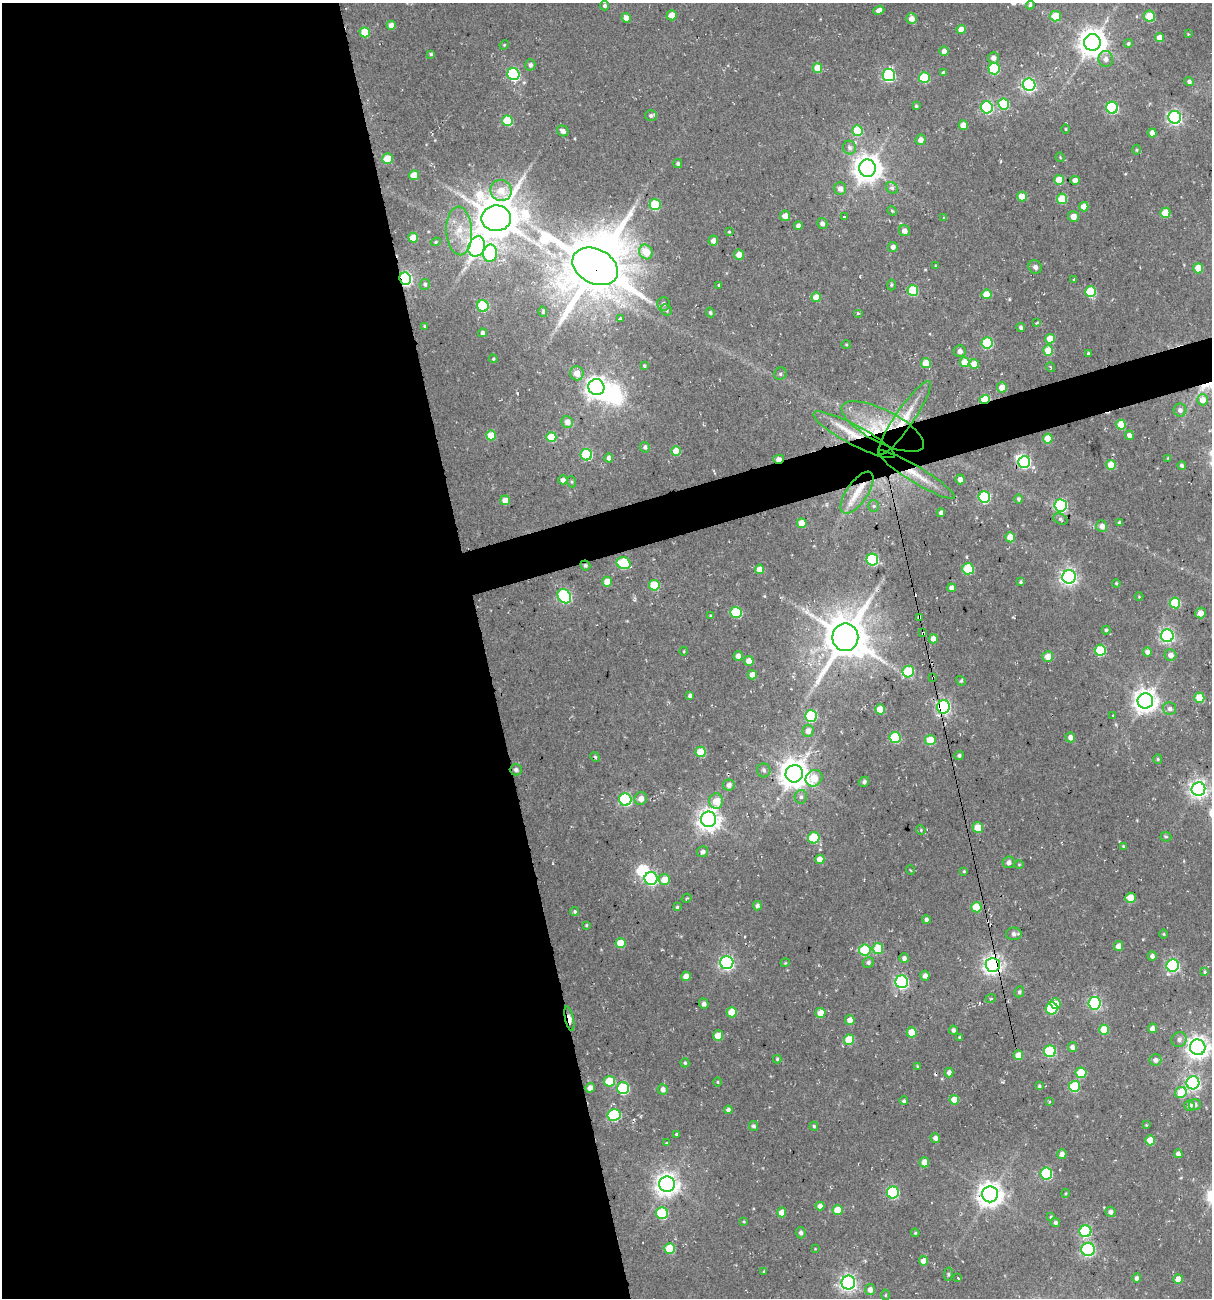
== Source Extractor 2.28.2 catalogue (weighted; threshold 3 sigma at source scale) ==
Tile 9 of 4 x 4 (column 1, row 3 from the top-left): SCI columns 659-1868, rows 1371-2666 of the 5595 x 6465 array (HDU 1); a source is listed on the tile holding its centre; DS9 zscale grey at full resolution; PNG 1214 x 1300 px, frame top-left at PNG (2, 3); each listed source drawn as its Kron ellipse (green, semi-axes under 4 px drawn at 4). Shown black and unused: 42% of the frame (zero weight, under 2 of 3 exposures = <1% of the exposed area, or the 3 px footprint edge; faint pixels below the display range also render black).
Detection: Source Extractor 2.28.2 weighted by HDU 2 'WHT'; one run over the whole footprint, this tile lists its part. Background 0.0392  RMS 0.0067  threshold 0.0302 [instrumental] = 3 sigma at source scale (4.5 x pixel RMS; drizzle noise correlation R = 1.50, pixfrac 1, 0.0396/0.0396 arcsec/px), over >= 5 px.
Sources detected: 350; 1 too faint to see at this stretch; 4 inside a brighter object's white glare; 3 cosmic-ray / hot-pixel residue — neither listed nor drawn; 5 inside a brighter listed object's ellipse — not listed separately; the other 337 listed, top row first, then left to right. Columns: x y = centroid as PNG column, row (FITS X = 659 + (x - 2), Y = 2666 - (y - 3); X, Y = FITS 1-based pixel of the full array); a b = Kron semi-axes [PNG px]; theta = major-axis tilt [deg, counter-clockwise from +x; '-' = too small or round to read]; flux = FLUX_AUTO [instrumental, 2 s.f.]
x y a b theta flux
1030 5 4 4 - 1.3
605 6 5 4 - 1.6
879 10 5 4 - 4.1
672 15 5 5 - 6.1
1056 16 5 5 - 16
1150 16 6 5 - 19
626 18 5 4 - 5.7
912 19 5 5 - 5.2
391 25 4 4 - 4.5
961 29 4 4 - 6.8
365 32 5 5 - 17
1188 34 3 3 - 0.49
1160 37 4 4 - 7
1092 42 8 8 - 920
1128 43 4 3 - 2.2
504 45 5 4 - 0.69
944 51 4 4 - 3.6
431 54 4 4 - 0.97
993 58 6 5 - 3.4
1106 59 8 7 - 4
530 65 5 5 - 2.1
817 68 5 4 - 12
994 69 6 5 - 52
943 73 4 4 - 1.9
513 74 6 6 - 81
889 75 6 6 - 100
924 77 5 5 - 34
1189 81 5 4 - 2
1029 85 6 6 - 140
1004 104 5 5 - 37
916 106 3 3 - 0.87
987 107 6 6 - 91
1112 108 6 6 - 76
651 116 6 5 - 1.6
1175 117 6 6 - 160
507 121 5 5 - 24
963 125 5 4 - 9.2
1066 129 4 3 - 0.63
563 131 6 5 - 2.6
857 131 5 5 - 30
1152 133 4 4 - 6.6
921 140 5 5 - 4.4
850 148 7 6 - 2.3
1137 150 5 3 - 0.65
1060 157 5 3 - 0.58
388 159 5 5 - 14
678 164 4 4 - 1.2
868 168 8 8 - 850
414 175 5 5 - 11
1059 180 5 5 - 15
1075 180 5 4 - 2.9
892 188 6 5 - 1.5
840 189 6 6 - 3.8
501 191 11 10 - 9.8
1022 196 5 4 - 10
1062 199 5 5 - 20
655 204 5 5 - 33
1084 207 5 4 - 7.6
892 211 5 4 - 0.74
1165 213 5 5 - 20
785 216 5 5 - 5.3
1073 216 5 5 - 4.6
844 217 3 3 - 6.9
496 218 15 13 2 2500
944 218 3 3 - 1.3
822 223 5 5 - 2.5
798 226 4 4 - 2.3
459 231 24 13 -87 16
904 231 5 5 - 3.7
729 232 3 2 - 0.63
413 238 5 4 - 9.7
713 241 5 5 - 3.9
436 242 5 4 - 0.83
477 246 10 8 69 210
893 247 5 5 - 2.7
646 252 7 6 - 12
490 253 9 7 80 57
739 255 5 5 - 6.9
595 266 24 17 -27 4600
936 266 3 3 - 0.94
1035 267 7 6 - 2.3
1198 268 5 5 - 12
405 279 6 5 - 140
1074 279 3 3 - 1.7
425 284 5 5 - 1.8
719 285 4 3 - 0.7
891 285 5 3 - 0.97
913 290 5 5 - 33
1091 292 5 5 - 41
987 294 5 5 - 15
816 297 5 5 - 9
663 304 7 6 - 2.1
483 306 6 6 - 42
666 310 6 5 - 1.4
543 312 5 4 - 1.4
710 312 5 4 - 1.2
858 313 5 3 - 0.7
620 319 4 3 - 3.5
1037 323 4 3 - 0.91
424 326 4 3 - 0.78
1021 327 4 4 - 1.5
483 333 4 4 - 1.5
1050 339 5 5 - 13
987 343 5 5 - 46
846 344 5 3 - 0.67
960 351 6 6 - 3
1048 351 5 5 - 17
1088 353 4 3 - 1.1
493 359 4 4 - 0.74
964 362 5 5 - 11
926 363 5 5 - 11
974 364 5 5 - 8.2
644 366 4 3 - 0.86
1051 367 5 3 - 0.95
577 373 7 7 - 6.8
780 374 6 6 - 1.6
596 387 8 8 - 450
1002 387 5 5 - 7.3
985 399 5 4 - 35
1203 400 5 5 - 6.9
1180 410 6 6 - 2.7
905 418 44 9 56 18
567 422 6 5 - 5.6
1121 425 5 5 - 15
883 426 46 16 -27 36
491 435 5 5 - 13
854 435 46 10 -28 20
1129 435 5 4 - 3.1
551 437 5 5 - 18
1048 438 5 5 - 12
645 447 5 4 - 1.4
676 451 5 5 - 13
586 455 6 5 - 49
609 458 4 4 - 3
1168 458 4 4 - 0.69
779 459 5 3 - 7.8
1024 462 6 6 - 81
1111 465 5 5 - 15
1182 465 4 3 - 1.6
916 475 44 8 -31 13
960 479 5 4 - 3.8
563 480 4 4 - 3.8
572 482 6 3 -71 0.76
857 493 24 10 55 12
984 497 6 6 - 69
1018 499 5 4 - 1.3
505 500 5 5 - 6.4
1061 505 6 6 - 98
874 506 5 5 - 1.2
941 513 4 4 - 2.3
1060 519 7 5 -28 1.4
802 523 5 5 - 9.9
1120 523 4 3 - 1.8
1102 526 5 5 - 4
1010 537 5 5 - 12
872 560 6 6 - 67
624 563 7 5 -20 42
585 565 5 4 - 1.1
760 569 4 4 - 6.4
968 569 6 5 - 32
1069 577 6 6 - 230
607 582 5 5 - 9.4
1021 582 4 3 - 1
1116 583 4 3 - 0.68
654 585 5 5 - 25
951 588 4 4 - 3.5
564 596 7 6 - 96
1139 597 4 3 - 0.5
1175 603 5 5 - 31
736 612 6 5 - 38
1200 613 5 5 - 5.4
710 616 3 2 - 0.72
920 617 4 3 - 14
1106 630 4 4 - 0.98
923 633 4 3 - 2.9
1167 636 6 6 - 160
845 637 14 13 - 2800
933 639 4 4 - 5.7
1100 650 5 5 - 39
684 651 4 3 - 0.62
1147 652 4 4 - 2.6
1171 655 6 5 - 3.6
738 656 5 4 - 3.8
1048 657 5 5 - 9
749 661 5 4 - 7.7
908 671 6 5 - 37
752 675 5 4 - 4.8
933 677 3 3 - 1.4
961 681 5 4 - 1.1
690 696 4 4 - 1.7
1199 698 5 5 - 17
1145 701 8 7 - 590
943 707 7 6 - 150
880 709 5 5 - 12
1170 709 6 6 - 2.5
811 716 6 6 - 60
1113 716 4 2 - 0.43
808 731 6 5 - 4.2
895 737 5 5 - 43
1070 737 5 5 - 3.7
930 740 5 5 - 20
701 752 5 5 - 19
959 756 4 4 - 1.5
595 757 5 4 - 0.99
1158 759 5 4 - 0.84
516 770 6 5 - 1.9
764 770 7 6 - 1.9
794 774 9 8 - 1000
814 778 9 7 41 15
864 782 5 5 - 1.7
729 785 6 5 - 3
1198 789 7 7 - 300
801 797 7 6 - 1.8
641 798 6 6 - 4.7
625 799 6 6 - 93
716 801 8 7 - 12
709 819 7 7 - 530
978 828 5 5 - 12
921 830 5 4 - 0.73
1166 837 5 5 - 1
814 838 6 5 - 39
1123 846 3 3 - 0.71
702 852 6 5 - 2.6
820 859 5 4 - 7.8
1009 862 6 5 - 2.4
1019 864 5 3 - 0.58
910 870 5 3 - 0.51
964 871 4 4 - 0.71
651 879 6 6 - 120
664 880 5 5 - 10
687 898 5 3 - 0.75
1131 898 5 5 - 12
757 906 4 4 - 2.1
677 907 4 4 - 0.83
976 907 5 5 - 19
575 912 4 4 - 1.4
926 919 4 4 - 1.9
586 925 4 4 - 0.66
1014 934 8 6 1 2.6
1164 934 5 3 - 0.62
620 943 5 5 - 15
1118 946 5 4 - 4.9
878 948 5 5 - 22
865 950 5 5 - 35
1152 956 4 4 - 2.5
904 958 5 4 - 2
868 962 6 5 - 1.8
727 963 6 6 - 150
785 963 4 3 - 0.59
993 965 7 7 - 360
1173 965 6 6 - 110
1205 972 4 4 - 0.8
686 976 5 4 - 5.8
925 976 5 4 - 3.1
902 982 6 6 - 140
1019 992 5 4 - 1.4
991 998 5 3 - 0.64
1055 1003 5 5 - 6.1
1094 1003 6 6 - 98
704 1004 5 4 - 2.2
1052 1008 6 6 - 47
732 1012 5 5 - 15
821 1013 5 5 - 9
569 1019 12 4 -77 5.7
850 1020 5 4 - 6.2
1152 1028 5 4 - 3
953 1030 4 4 - 2
1104 1030 5 5 - 17
912 1032 5 5 - 13
718 1036 5 5 - 8.9
960 1037 3 3 - 1.1
849 1040 5 5 - 19
1179 1040 8 7 - 2.8
1072 1047 5 4 - 3.2
1198 1047 8 7 - 490
1050 1051 6 6 - 53
1018 1055 5 5 - 8.1
777 1059 4 4 - 0.95
1155 1060 6 5 - 2.6
685 1063 4 4 - 0.98
917 1066 4 3 - 0.65
949 1072 5 4 - 3
1081 1073 5 5 - 28
610 1081 5 5 - 21
718 1082 5 3 - 0.61
1193 1083 6 6 - 160
1039 1086 3 3 - 1
1074 1086 5 5 - 37
590 1088 5 4 - 4.6
623 1088 6 6 - 49
663 1089 5 5 - 2.9
1181 1092 6 5 - 22
954 1100 5 5 - 8.7
904 1101 4 4 - 1.3
1049 1102 3 3 - 0.77
1195 1105 6 5 - 2.5
1189 1106 5 5 - 3.2
728 1110 4 4 - 2
614 1115 6 6 - 59
1146 1125 3 2 - 0.61
754 1126 5 4 - 1.6
814 1126 4 4 - 0.94
676 1134 3 3 - 2.2
935 1138 5 4 - 3.1
1150 1140 5 5 - 11
667 1143 3 3 - 2.1
1062 1154 5 4 - 3.9
1178 1154 4 4 - 3.1
924 1162 5 5 - 7.9
1046 1174 6 6 - 61
667 1184 8 8 - 540
893 1192 6 6 - 76
1066 1193 4 3 - 0.66
990 1194 8 8 - 690
820 1206 4 4 - 3.5
838 1210 5 5 - 14
1110 1212 5 5 - 2.5
662 1213 6 6 - 42
782 1213 5 4 - 8.2
1051 1217 4 4 - 0.9
744 1221 3 3 - 0.69
1055 1222 4 4 - 1.8
1085 1231 6 6 - 63
801 1233 6 5 - 1.6
915 1233 4 4 - 0.79
670 1248 5 5 - 24
815 1249 4 2 - 0.45
1088 1249 6 6 - 110
923 1261 4 4 - 5.6
764 1271 3 3 - 0.6
948 1274 7 3 82 0.99
958 1278 3 2 - 0.97
1137 1278 5 4 - 2.1
1178 1279 5 4 - 7.6
848 1283 7 6 - 230
870 1290 5 5 - 3.7
885 1295 5 3 - 0.68
Overlapping masked pixels (flux is a lower limit): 15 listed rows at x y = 595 266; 405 279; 985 399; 905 418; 883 426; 854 435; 779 459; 916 475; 585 565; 920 617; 923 633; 933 677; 943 707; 993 965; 569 1019